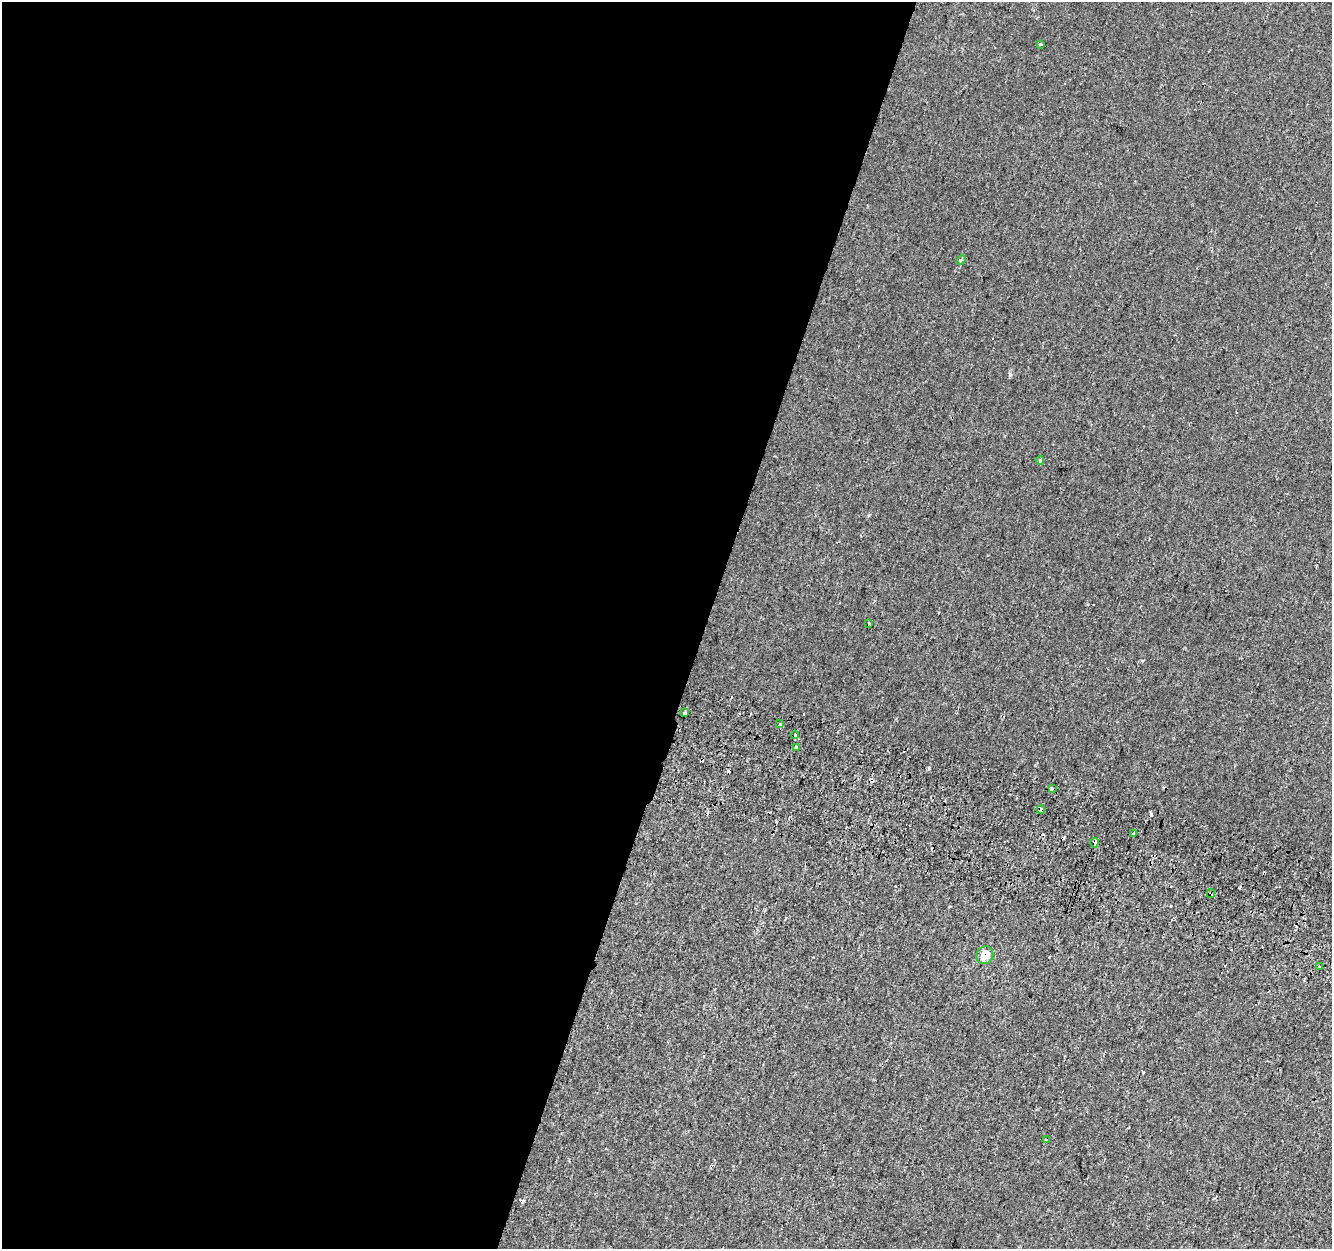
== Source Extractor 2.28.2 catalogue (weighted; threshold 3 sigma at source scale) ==
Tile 5 of 4 x 4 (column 1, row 2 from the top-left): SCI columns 24-1353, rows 2818-4064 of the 5356 x 5574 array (HDU 1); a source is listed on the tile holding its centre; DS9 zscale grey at full resolution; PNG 1334 x 1251 px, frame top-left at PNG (2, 2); each listed source drawn as its Kron ellipse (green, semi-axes under 4 px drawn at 4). Shown black and unused: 53% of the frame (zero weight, under 2 of 3 exposures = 2% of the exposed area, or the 3 px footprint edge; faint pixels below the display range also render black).
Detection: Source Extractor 2.28.2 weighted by HDU 2 'WHT'; one run over the whole footprint, this tile lists its part. Background 1.95e-05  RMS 0.0028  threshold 0.0126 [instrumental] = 3 sigma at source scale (4.5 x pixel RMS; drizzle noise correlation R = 1.50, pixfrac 1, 0.0396/0.0396 arcsec/px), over >= 5 px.
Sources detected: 24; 8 cosmic-ray / hot-pixel residue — neither listed nor drawn; the other 16 listed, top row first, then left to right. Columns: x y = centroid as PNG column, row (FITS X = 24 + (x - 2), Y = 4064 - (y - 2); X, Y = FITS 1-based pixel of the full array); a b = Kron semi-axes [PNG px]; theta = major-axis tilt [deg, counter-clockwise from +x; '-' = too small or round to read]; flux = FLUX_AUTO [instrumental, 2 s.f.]
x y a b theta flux
1041 44 4 3 - 0.44
961 260 5 3 - 0.38
1040 460 4 3 - 0.38
869 623 4 2 - 0.35
685 713 3 3 - 3.2
780 723 4 3 - 0.28
795 735 4 4 - 1.4
797 747 4 4 - 3
1052 788 4 3 - 1.8
1041 809 4 3 - 4.8
1134 833 3 3 - 0.8
1094 843 5 3 - 4.2
1211 893 4 3 - 1.1
985 955 9 8 - 4.1
1320 967 3 3 - 1.7
1046 1140 3 3 - 1.2
Overlapping masked pixels (flux is a lower limit): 6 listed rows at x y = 795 735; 1052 788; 1041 809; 1094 843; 1211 893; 985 955